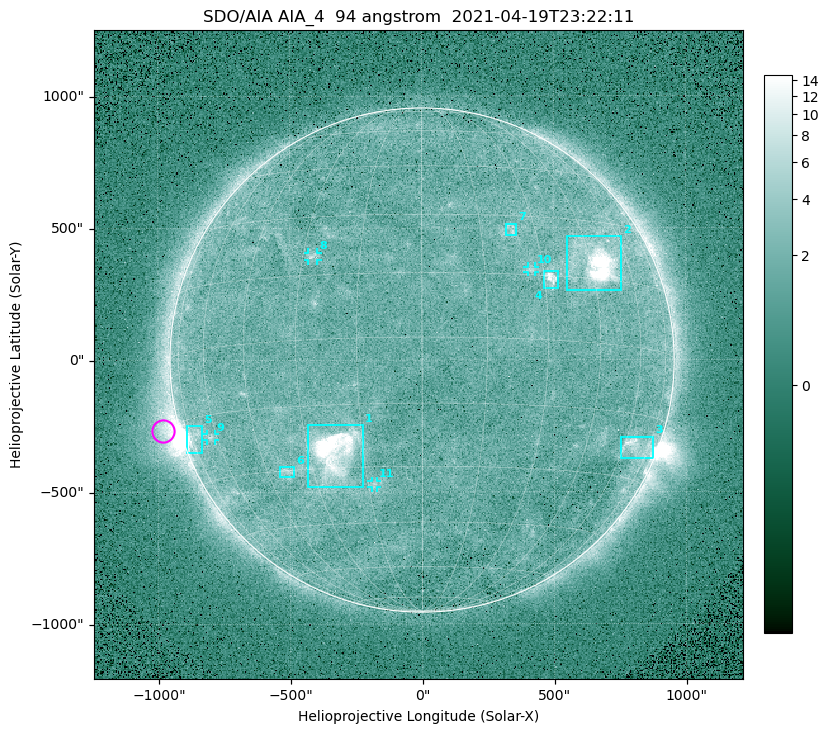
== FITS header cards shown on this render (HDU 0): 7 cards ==
TELESCOP= 'SDO/AIA '
INSTRUME= 'AIA_4   '
WAVELNTH=                   94
WAVEUNIT= 'angstrom'
DATE-OBS= '2021-04-19T23:22:11.12'
CTYPE1  = 'HPLN-TAN'
CTYPE2  = 'HPLT-TAN'

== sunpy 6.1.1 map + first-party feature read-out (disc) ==
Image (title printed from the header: SDO/AIA AIA_4  94 angstrom  2021-04-19T23:22:11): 512 x 512 px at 4.8 arcsec/px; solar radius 955 arcsec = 199 px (full disc in frame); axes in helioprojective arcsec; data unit not stated in the header (colour bar unlabelled)
Orientation: roll -0.138 deg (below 1 deg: not rotated)
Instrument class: DISC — disc imager (sunpy class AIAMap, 94 A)
Bright regions (active regions / flare kernels): reference = the median radial profile (limb darkening/brightening removed); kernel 5 px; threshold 5 sigma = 2.43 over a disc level ~1.75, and >= 1.15x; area >= 9 px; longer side >= 5 px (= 24 arcsec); searched inside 0.97 R_sun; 11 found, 11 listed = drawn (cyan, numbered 1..; 4 of them under ~33 arcsec drawn as corner ticks so the feature stays visible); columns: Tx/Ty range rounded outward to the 10 arcsec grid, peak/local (2 s.f.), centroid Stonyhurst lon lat
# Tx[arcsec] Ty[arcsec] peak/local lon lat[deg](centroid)
1 -430..-220 -480..-240 40 -23 -26
2 550..760 260..470 27 +47 +19
3 750..880 -380..-290 4.7 +66 -22
4 460..520 270..340 6.9 +32 +14
5 -900..-830 -350..-250 5.8 -73 -19
6 -540..-480 -440..-400 3.1 -38 -30
7 320..360 470..520 3 +23 +26
8 -430..-390 380..410 3.4 -27 +20
9 -820..-780 -300..-280 3 -63 -20
10 400..430 330..360 2.9 +27 +16
11 -190..-170 -480..-450 2.7 -13 -34
Off-limb structures (1.02-1.3 R_sun): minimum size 50 px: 6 found; the strongest spans PA ~85..115 deg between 1.02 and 1.22 R_sun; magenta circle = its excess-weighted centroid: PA ~105 deg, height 1.06 R_sun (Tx ~-980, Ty ~-270 arcsec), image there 5.2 x the reference